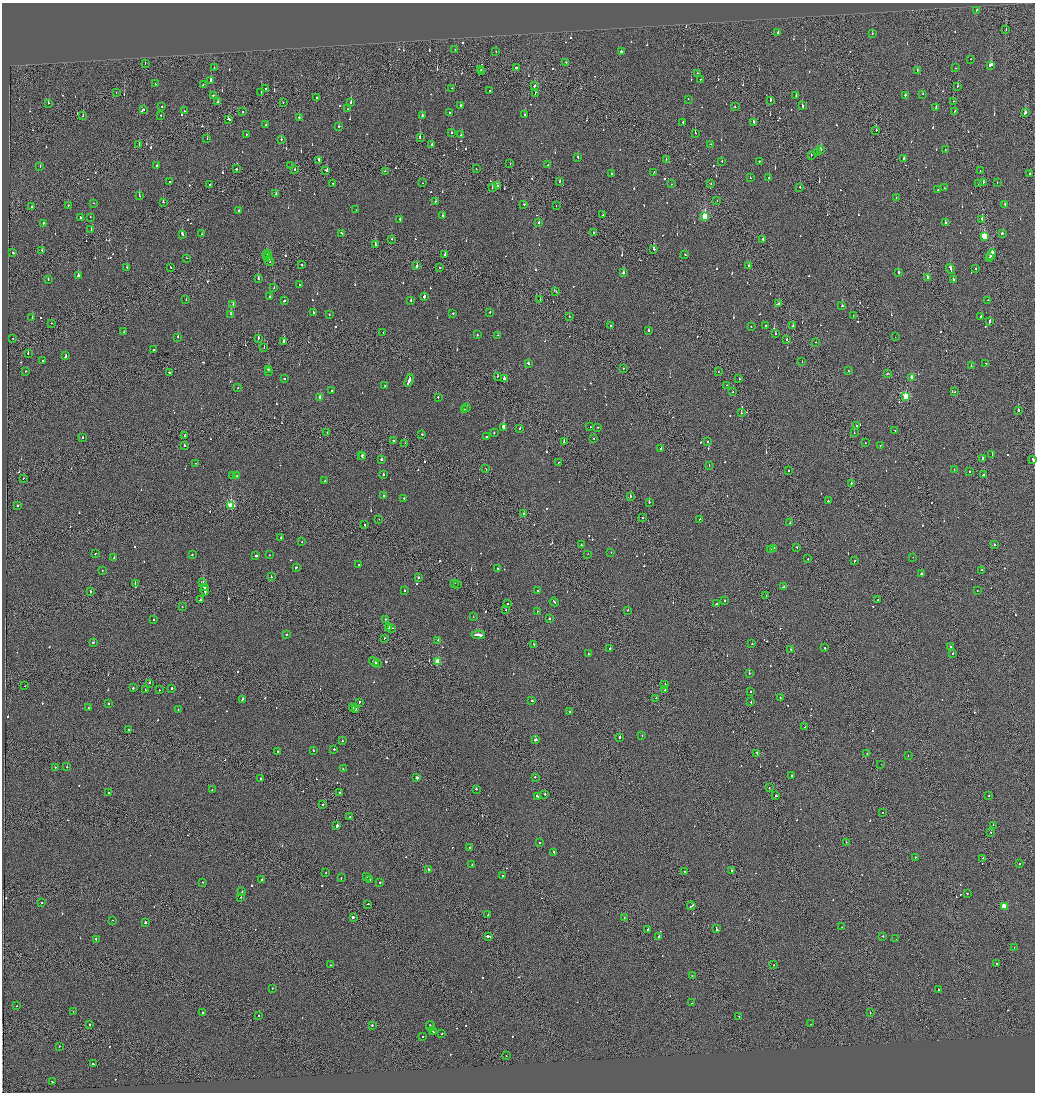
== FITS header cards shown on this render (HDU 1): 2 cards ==
NAXIS1  =                 2065
NAXIS2  =                 2180

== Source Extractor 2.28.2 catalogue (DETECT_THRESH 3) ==
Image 2065 x 2180 px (HDU 1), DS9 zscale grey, zoomed out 1/2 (1 PNG px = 2 x 2 image px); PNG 1037 x 1094 px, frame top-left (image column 1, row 2179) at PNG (2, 3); each listed source drawn as its Kron ellipse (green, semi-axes under 4 px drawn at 4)
Background -0.116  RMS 0.067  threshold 0.201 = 3 sigma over >= 5 px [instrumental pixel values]
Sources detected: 913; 46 cannot appear on this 1/2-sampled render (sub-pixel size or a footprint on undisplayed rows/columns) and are neither listed nor drawn; of the other 867, the 500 brightest by FLUX_AUTO listed and drawn (367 fainter detections omitted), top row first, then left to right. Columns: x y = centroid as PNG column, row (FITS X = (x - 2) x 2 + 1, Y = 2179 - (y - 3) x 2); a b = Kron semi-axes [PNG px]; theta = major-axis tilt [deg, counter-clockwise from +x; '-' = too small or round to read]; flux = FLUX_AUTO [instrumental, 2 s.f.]
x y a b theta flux
977 10 2 2 - 200
1006 30 2 1 - 100
778 33 2 2 - 110
872 33 2 2 - 65
455 50 2 1 - 55
621 51 2 2 - 560
496 52 2 2 - 69
971 59 2 2 - 75
565 62 2 2 - 58
145 63 2 1 - 80
990 65 4 2 - 320
516 67 2 2 - 300
214 68 2 2 - 67
956 68 2 2 - 57
480 70 2 1 - 96
917 70 2 2 - 100
482 71 2 1 - 58
697 73 2 1 - 83
700 79 2 1 - 61
210 80 3 2 - 240
155 84 3 2 - 110
203 85 2 2 - 270
534 86 2 2 - 100
957 86 3 2 - 100
452 88 2 1 - 110
265 89 2 2 - 60
490 91 2 2 - 68
116 92 2 2 - 110
261 92 2 2 - 64
535 93 2 1 - 120
923 94 2 2 - 55
213 95 2 2 - 150
905 95 2 2 - 270
796 96 2 2 - 65
317 97 2 2 - 72
688 99 2 2 - 59
770 100 3 2 - 160
953 101 2 1 - 60
218 102 2 2 - 52
283 102 2 2 - 54
351 102 3 2 - 140
48 103 2 2 - 150
460 105 2 2 - 160
162 106 2 1 - 69
802 106 3 2 - 140
735 107 2 2 - 180
348 108 2 1 - 72
936 108 3 2 - 190
144 110 2 2 - 56
184 111 2 2 - 61
243 112 2 1 - 390
450 112 2 2 - 77
954 112 2 1 - 94
1025 113 4 2 - 270
161 115 2 2 - 93
524 115 2 2 - 87
83 116 2 2 - 73
422 116 2 2 - 220
299 117 2 2 - 200
229 119 3 2 - 180
683 122 2 2 - 77
754 122 2 2 - 170
265 125 2 2 - 60
339 126 2 2 - 180
876 130 2 1 - 200
451 133 2 2 - 64
695 133 3 2 - 90
246 134 2 2 - 66
461 135 2 2 - 74
420 138 2 2 - 300
207 139 2 2 - 56
281 139 2 2 - 60
139 144 2 1 - 64
432 144 2 2 - 88
710 144 2 2 - 58
945 149 2 2 - 56
820 150 3 2 - 81
817 152 2 1 - 88
811 155 2 2 - 67
578 157 3 2 - 250
904 158 2 1 - 110
319 160 3 2 - 220
666 160 2 2 - 74
722 161 2 1 - 71
759 161 2 1 - 330
510 163 2 1 - 57
548 165 2 2 - 56
40 166 2 2 - 58
157 166 2 2 - 510
291 166 2 1 - 96
236 169 2 2 - 310
476 169 2 1 - 68
295 170 2 1 - 96
326 170 3 2 - 310
385 171 2 2 - 100
980 171 2 1 - 62
654 172 3 2 - 94
611 174 2 2 - 110
1030 174 2 2 - 73
750 178 2 2 - 75
769 178 2 2 - 370
169 181 2 2 - 82
559 181 2 2 - 100
983 182 2 2 - 240
997 182 2 1 - 53
333 183 2 2 - 73
422 183 2 1 - 61
671 184 2 2 - 89
711 184 2 1 - 66
979 184 2 1 - 77
210 185 2 1 - 140
497 186 3 2 - 130
492 187 2 2 - 82
800 187 2 2 - 61
944 188 2 2 - 88
938 190 2 2 - 93
276 194 3 2 - 190
139 196 2 2 - 280
896 197 2 2 - 62
717 201 2 1 - 58
163 202 2 2 - 100
435 202 2 2 - 79
93 203 2 1 - 55
524 204 2 2 - 110
68 205 2 1 - 77
556 205 2 1 - 53
1005 205 2 2 - 130
31 207 2 1 - 150
356 210 2 1 - 62
239 211 2 2 - 210
603 215 3 1 - 150
443 216 2 2 - 98
705 216 4 3 - 880
80 217 2 2 - 87
90 217 2 2 - 56
400 219 2 2 - 110
982 219 2 1 - 200
945 222 2 2 - 350
43 223 2 2 - 370
539 223 2 2 - 64
91 230 2 2 - 80
341 233 2 2 - 83
594 233 2 2 - 69
1002 233 2 2 - 210
183 234 4 2 - 200
201 234 2 2 - 53
984 236 3 3 - 790
392 239 2 1 - 96
763 239 2 1 - 95
375 245 4 2 - 500
654 249 2 2 - 180
42 250 2 1 - 55
13 253 3 2 - 140
267 253 2 2 - 160
685 254 2 2 - 290
266 255 3 1 - 190
445 255 2 2 - 210
991 255 5 2 - 540
186 258 2 2 - 53
267 258 2 1 - 210
990 258 3 1 - 220
269 261 5 2 - 360
302 264 2 1 - 100
417 265 4 2 - 730
748 265 2 2 - 200
127 267 2 2 - 160
171 267 2 2 - 120
440 267 2 1 - 250
951 269 5 2 - 260
976 269 2 2 - 150
623 273 2 2 - 230
898 273 3 2 - 220
78 275 2 2 - 180
928 277 3 2 - 150
48 279 2 2 - 57
258 279 2 2 - 250
953 280 3 2 - 150
299 285 2 1 - 240
274 288 2 1 - 180
556 292 2 2 - 86
269 297 2 2 - 130
424 297 4 2 - 410
540 299 2 1 - 79
186 300 2 1 - 55
988 300 2 1 - 53
284 301 2 2 - 180
411 301 2 2 - 110
233 304 2 2 - 100
778 304 3 2 - 240
842 306 2 2 - 170
313 312 2 2 - 94
490 312 2 2 - 180
453 313 2 2 - 90
231 314 2 2 - 98
329 315 2 2 - 61
569 316 2 1 - 54
853 316 2 2 - 53
981 316 3 2 - 180
32 318 2 2 - 130
990 321 3 2 - 170
51 323 2 2 - 54
610 325 2 2 - 120
765 326 2 2 - 240
793 326 2 2 - 64
751 327 2 2 - 85
649 330 2 2 - 85
124 332 2 1 - 54
383 332 2 1 - 83
775 333 2 2 - 80
477 335 2 2 - 99
498 335 2 2 - 55
178 337 2 2 - 95
895 337 2 1 - 84
13 338 2 1 - 63
258 338 2 2 - 96
787 339 2 2 - 97
283 341 2 1 - 1600
816 342 2 1 - 120
264 347 2 1 - 63
153 350 3 2 - 210
28 353 2 2 - 89
65 356 3 2 - 200
43 360 2 2 - 68
802 361 2 1 - 54
528 363 3 2 - 160
986 364 2 2 - 73
971 366 2 2 - 80
623 368 2 1 - 130
269 369 3 2 - 140
25 371 2 2 - 53
848 371 2 1 - 330
268 372 2 2 - 150
718 372 2 1 - 110
169 373 2 2 - 89
887 373 2 2 - 140
497 376 2 2 - 120
912 377 3 2 - 140
739 378 2 2 - 80
284 379 2 2 - 110
504 379 3 2 - 120
409 380 7 2 69 400
727 385 2 1 - 63
385 386 2 2 - 340
238 388 2 2 - 60
332 391 2 2 - 86
733 392 2 1 - 52
955 392 2 2 - 110
320 397 3 2 - 200
438 397 2 2 - 110
906 397 3 3 - 950
467 407 2 2 - 120
464 409 2 2 - 55
1018 410 2 2 - 430
741 413 2 2 - 170
857 426 2 1 - 110
504 427 3 2 - 2600
590 427 2 1 - 86
598 427 2 2 - 56
520 428 2 2 - 80
895 430 2 1 - 86
327 432 2 1 - 52
494 433 2 2 - 62
854 433 2 2 - 99
422 435 2 2 - 190
184 436 2 1 - 130
83 437 2 2 - 63
486 437 2 2 - 320
594 439 2 2 - 99
393 440 2 2 - 110
707 441 2 2 - 57
564 442 3 2 - 640
405 443 2 2 - 58
865 443 2 2 - 63
184 445 2 2 - 150
880 445 2 1 - 59
661 449 2 2 - 450
362 455 2 2 - 190
992 455 2 2 - 100
362 457 2 2 - 82
982 458 4 2 - 400
382 460 2 2 - 190
1033 460 3 2 - 190
558 462 2 1 - 55
195 463 2 2 - 84
709 466 2 1 - 62
486 469 2 2 - 94
954 470 2 2 - 56
788 471 2 1 - 89
969 471 2 1 - 240
233 475 2 2 - 52
383 475 2 2 - 150
984 475 3 2 - 520
237 476 2 2 - 55
23 478 2 1 - 65
325 481 2 2 - 170
851 483 2 2 - 110
383 496 2 2 - 90
630 496 2 2 - 150
404 498 2 2 - 110
828 501 2 2 - 190
649 502 2 2 - 110
18 505 2 2 - 57
231 505 3 3 - 860
524 513 2 2 - 110
642 518 2 2 - 350
379 519 2 2 - 58
699 519 2 1 - 79
790 523 3 2 - 310
364 524 2 2 - 260
281 538 2 2 - 93
302 542 2 2 - 71
581 545 2 1 - 72
994 545 2 1 - 92
797 547 2 2 - 88
773 548 3 2 - 110
771 550 2 1 - 96
611 552 2 2 - 61
95 554 2 2 - 63
192 554 2 2 - 78
588 554 2 1 - 160
269 555 2 2 - 69
256 556 2 2 - 1300
913 557 2 2 - 76
114 558 2 2 - 150
808 559 2 1 - 94
854 561 3 2 - 110
358 565 2 2 - 67
296 567 2 2 - 120
498 568 2 2 - 56
981 570 2 2 - 120
102 571 2 2 - 85
921 574 2 1 - 260
271 577 2 2 - 55
418 577 2 2 - 140
135 583 2 2 - 87
202 583 3 3 - 560
454 583 2 2 - 84
458 584 2 2 - 540
204 587 3 2 - 460
783 587 2 2 - 170
205 590 5 2 - 460
404 591 2 2 - 190
538 591 3 2 - 100
977 591 2 2 - 83
90 592 2 2 - 340
766 596 2 2 - 75
200 600 2 2 - 150
725 600 2 2 - 140
877 600 2 1 - 130
554 602 5 2 - 260
507 604 2 2 - 75
716 604 3 2 - 190
182 607 2 2 - 58
506 610 2 2 - 120
628 610 2 2 - 87
537 611 2 2 - 77
473 617 2 1 - 59
154 619 2 2 - 72
385 619 2 2 - 120
549 619 2 2 - 210
389 628 4 2 - 280
391 628 3 1 - 160
286 634 2 2 - 96
478 635 7 2 -4 600
384 638 2 1 - 57
438 640 2 1 - 170
93 642 3 2 - 130
534 644 2 1 - 170
752 644 2 2 - 160
950 647 2 1 - 110
610 648 2 2 - 390
825 648 3 2 - 230
791 650 2 2 - 240
953 653 2 2 - 110
588 654 2 2 - 56
374 662 5 2 - 340
438 662 3 3 - 470
377 664 2 2 - 130
749 673 2 2 - 520
149 683 2 2 - 90
665 684 2 2 - 290
25 686 2 1 - 67
133 688 2 2 - 59
172 688 2 2 - 270
145 690 2 2 - 540
159 690 2 2 - 58
665 690 3 1 - 120
750 692 2 2 - 94
656 698 2 2 - 88
780 698 2 1 - 62
242 699 2 2 - 120
532 701 2 2 - 120
359 702 3 2 - 100
751 702 2 2 - 120
109 704 2 2 - 56
353 707 2 2 - 130
88 708 2 2 - 69
355 709 4 2 - 240
178 710 2 2 - 66
570 712 2 2 - 91
805 727 2 1 - 200
129 730 2 2 - 120
642 735 2 2 - 80
619 738 2 2 - 790
535 740 2 2 - 470
342 741 2 2 - 200
334 749 2 2 - 54
313 750 2 2 - 68
277 751 2 2 - 110
757 753 3 1 - 120
867 753 2 1 - 130
908 756 2 2 - 58
881 764 2 1 - 53
55 767 2 2 - 130
67 767 2 2 - 83
343 769 2 2 - 80
791 776 2 2 - 92
417 777 2 2 - 1800
535 777 2 2 - 110
261 779 2 2 - 390
769 788 2 2 - 56
212 789 2 2 - 77
476 789 2 2 - 130
108 792 2 2 - 68
340 792 2 2 - 66
545 794 2 1 - 120
537 796 3 2 - 200
776 796 2 2 - 170
989 796 2 2 - 53
323 804 2 2 - 120
882 812 2 1 - 57
350 817 2 2 - 72
993 825 2 2 - 130
337 826 2 2 - 1100
990 832 2 2 - 150
846 842 2 1 - 150
539 843 2 2 - 180
470 847 2 2 - 170
554 852 3 2 - 300
915 857 2 2 - 110
983 858 2 2 - 89
1019 864 2 2 - 60
472 865 2 2 - 130
428 869 2 1 - 120
732 870 2 1 - 110
684 871 2 2 - 56
326 873 2 1 - 60
503 876 2 2 - 81
367 877 2 2 - 120
341 878 2 2 - 75
262 879 2 2 - 100
370 879 2 2 - 72
203 882 2 1 - 55
380 883 2 1 - 200
242 892 2 2 - 120
967 894 2 2 - 180
241 897 2 2 - 70
42 902 2 2 - 66
368 904 2 2 - 110
691 906 4 2 - 390
1004 906 3 3 - 260
488 915 2 2 - 130
353 917 2 2 - 790
624 918 2 2 - 77
112 920 2 1 - 58
145 922 2 2 - 190
842 927 2 2 - 92
716 929 4 2 - 2800
647 930 3 2 - 140
488 936 4 2 - 320
659 936 2 2 - 110
883 936 2 2 - 190
96 939 2 1 - 310
896 939 2 2 - 89
1014 947 2 2 - 53
996 964 2 1 - 130
330 965 2 2 - 55
773 965 2 2 - 57
692 976 2 2 - 99
272 988 2 1 - 52
938 989 2 2 - 73
692 1003 2 2 - 96
17 1006 2 1 - 56
73 1011 2 1 - 62
202 1013 2 2 - 120
870 1013 2 2 - 120
259 1015 2 2 - 72
739 1016 2 2 - 250
810 1024 2 1 - 74
89 1025 2 2 - 74
372 1026 2 2 - 170
430 1026 5 2 - 270
432 1030 3 2 - 270
434 1032 2 1 - 160
442 1034 2 2 - 110
422 1036 2 2 - 73
59 1046 2 2 - 100
506 1056 2 2 - 72
93 1064 2 2 - 140
53 1082 2 2 - 440
At the frame edge (FLAGS 8, measured only in part): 1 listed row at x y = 1033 460
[367 fainter detections neither listed nor drawn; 46 sub-pixel or undisplayed-footprint detections neither listed nor drawn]